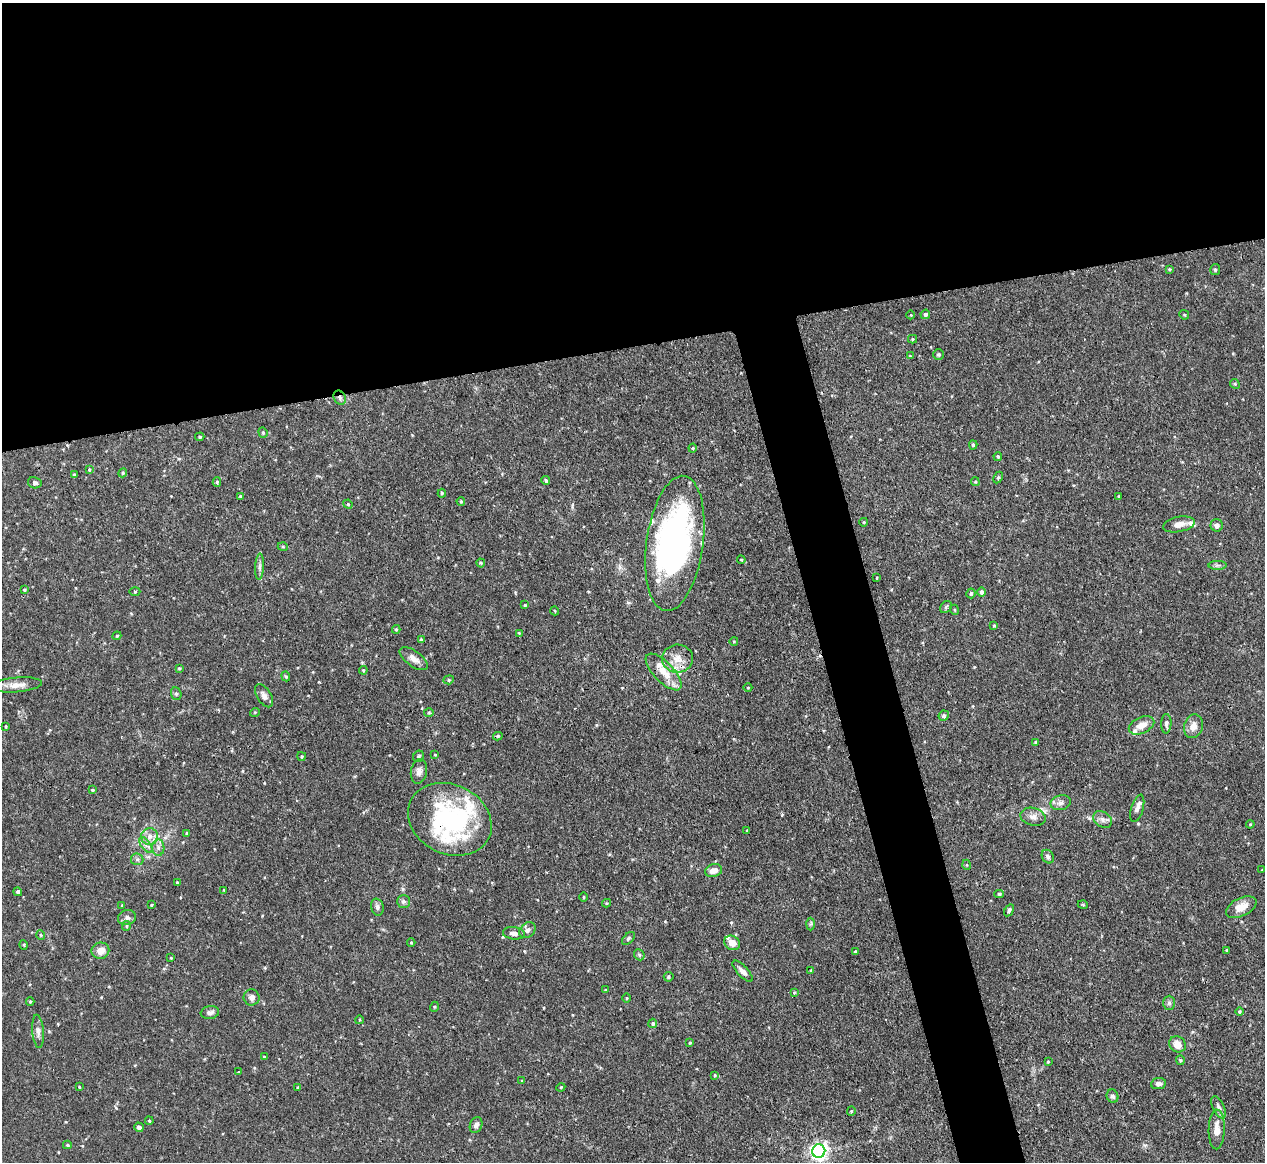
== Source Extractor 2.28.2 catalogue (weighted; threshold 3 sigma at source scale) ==
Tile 2 of 4 x 4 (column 2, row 1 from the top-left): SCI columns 1272-2534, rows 3625-4784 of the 5067 x 5049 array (HDU 1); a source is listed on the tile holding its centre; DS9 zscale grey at full resolution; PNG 1267 x 1164 px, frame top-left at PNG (2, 3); each listed source drawn as its Kron ellipse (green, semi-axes under 4 px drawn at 4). Shown black and unused: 33% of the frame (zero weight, under 3 of 4 exposures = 1% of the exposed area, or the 3 px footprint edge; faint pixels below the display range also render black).
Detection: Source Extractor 2.28.2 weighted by HDU 2 'WHT'; one run over the whole footprint, this tile lists its part. Background 0.0736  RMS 0.0041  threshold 0.0184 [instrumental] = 3 sigma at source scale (4.5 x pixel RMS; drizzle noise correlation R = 1.50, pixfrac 1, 0.05/0.05 arcsec/px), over >= 5 px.
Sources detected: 167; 1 inside a brighter object's white glare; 1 cosmic-ray / hot-pixel residue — neither listed nor drawn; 8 inside a brighter listed object's ellipse — not listed separately; the other 157 listed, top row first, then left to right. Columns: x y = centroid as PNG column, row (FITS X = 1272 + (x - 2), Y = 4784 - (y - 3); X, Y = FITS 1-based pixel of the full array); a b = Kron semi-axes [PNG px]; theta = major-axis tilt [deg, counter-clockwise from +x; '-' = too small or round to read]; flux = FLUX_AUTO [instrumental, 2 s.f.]
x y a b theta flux
1169 269 4 3 - 0.42
1215 269 5 5 - 0.7
925 314 5 4 - 0.91
911 315 4 3 - 0.32
1184 315 5 4 - 0.44
912 339 4 4 - 0.43
939 354 5 5 - 0.65
910 356 4 4 - 0.36
1235 384 5 4 - 0.45
340 398 7 5 -57 1.1
263 432 5 4 - 0.54
200 437 4 4 - 0.53
973 445 4 4 - 0.65
693 448 4 4 - 0.45
998 456 4 3 - 0.52
89 469 3 3 - 0.36
123 473 4 4 - 0.48
74 475 3 3 - 0.73
998 477 6 4 63 0.63
546 481 4 3 - 0.68
217 482 4 4 - 0.66
975 482 4 4 - 0.47
35 483 7 5 -13 1.1
442 493 4 4 - 0.52
240 496 3 3 - 0.4
1119 496 3 3 - 0.39
461 501 4 3 - 0.51
348 504 5 4 - 0.51
864 522 4 3 - 0.29
1179 524 16 7 11 3.1
1217 525 6 6 - 1.9
675 543 68 28 82 130
283 547 5 3 - 0.4
741 560 4 3 - 0.38
481 563 4 4 - 0.47
1217 565 9 4 0 0.88
260 567 13 4 87 1.4
877 578 3 2 - 0.33
24 590 4 3 - 0.47
135 592 5 3 - 0.43
981 592 5 4 - 1.2
971 593 5 4 - 0.78
525 605 4 3 - 0.41
946 607 6 5 - 0.75
955 610 5 3 - 0.35
555 611 4 3 - 0.39
994 626 3 3 - 0.38
396 629 4 4 - 0.53
519 633 4 4 - 0.36
117 636 4 4 - 0.45
421 639 4 3 - 0.66
734 641 4 3 - 0.38
414 659 16 7 -36 3.1
677 659 15 14 - 5.5
179 668 3 3 - 0.44
363 670 4 4 - 0.47
664 672 23 10 -46 7.2
286 676 5 4 - 0.5
449 680 5 4 - 0.55
17 685 25 7 5 4
748 687 4 3 - 0.38
176 694 6 5 - 0.73
264 696 13 7 -57 1.9
255 712 5 3 - 0.37
429 712 5 3 - 0.42
944 716 5 5 - 0.96
1166 724 10 5 87 1.2
1141 725 13 8 25 4.3
6 726 4 3 - 0.35
1193 726 12 9 75 3.4
498 736 5 4 - 0.65
1036 742 4 3 - 0.51
435 755 4 3 - 0.32
302 756 4 3 - 0.48
419 756 6 5 - 0.82
419 771 12 8 80 2.1
92 790 3 3 - 0.5
1061 803 10 7 13 1.7
1137 808 14 6 73 2
1033 817 12 9 -15 2.4
450 819 43 34 -26 62
1103 820 10 7 -33 2
1250 824 4 3 - 0.43
747 831 3 3 - 0.33
187 833 4 3 - 0.59
150 836 8 8 - 2.6
146 845 9 4 -52 1.5
158 848 8 6 -88 1.6
1048 857 7 5 -57 1.1
137 859 6 6 - 0.92
967 865 5 3 - 0.33
1262 870 2 2 - 0.26
713 871 9 6 16 3.3
177 882 4 3 - 0.46
224 890 3 3 - 0.33
18 892 4 4 - 0.7
999 894 5 4 - 0.58
584 897 4 3 - 0.36
404 901 6 6 - 1
607 903 4 4 - 0.41
122 905 4 3 - 0.41
151 905 3 3 - 0.4
1083 905 5 3 - 0.34
377 907 9 6 -75 1.2
1241 907 16 9 27 4.8
1009 910 6 4 57 0.82
127 918 9 7 17 1.4
810 924 6 4 88 0.57
127 926 5 3 - 0.48
527 930 9 7 39 1.5
514 933 11 6 -6 2.1
41 935 5 3 - 0.37
628 938 8 4 45 0.7
411 942 4 4 - 0.41
732 943 8 7 - 3.6
24 945 5 3 - 0.37
1227 950 4 3 - 0.58
100 951 9 8 - 3.5
855 952 4 4 - 0.61
639 955 6 5 - 0.69
171 958 3 3 - 0.46
811 970 3 3 - 0.5
743 971 13 5 -47 2
669 977 5 5 - 0.77
605 990 4 3 - 0.32
794 992 4 4 - 0.41
252 997 8 8 - 1.7
627 998 4 3 - 0.35
30 1001 4 4 - 0.52
1169 1003 7 6 - 0.98
434 1007 5 3 - 0.41
1240 1012 4 4 - 0.62
210 1013 9 6 9 1.5
359 1020 4 3 - 0.39
653 1023 5 4 - 0.79
38 1031 17 5 -85 2.1
690 1043 4 3 - 0.42
1177 1044 9 7 -42 3.7
264 1057 4 3 - 0.62
1180 1060 5 4 - 0.54
1048 1062 3 3 - 0.39
238 1072 4 2 - 0.25
715 1075 4 3 - 0.36
522 1081 4 3 - 0.39
1158 1084 7 5 8 1.4
79 1087 3 2 - 0.38
298 1087 4 3 - 0.4
561 1087 4 3 - 0.37
1113 1096 7 6 - 1
1218 1107 12 5 -65 1.4
851 1111 4 4 - 0.45
149 1121 4 3 - 0.47
476 1125 8 6 68 1.7
139 1127 5 4 - 1.3
1217 1129 20 8 89 4.4
67 1145 4 4 - 0.6
819 1151 7 6 - 160
Overlapping masked pixels (flux is a lower limit): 3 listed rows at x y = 340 398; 675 543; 450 819